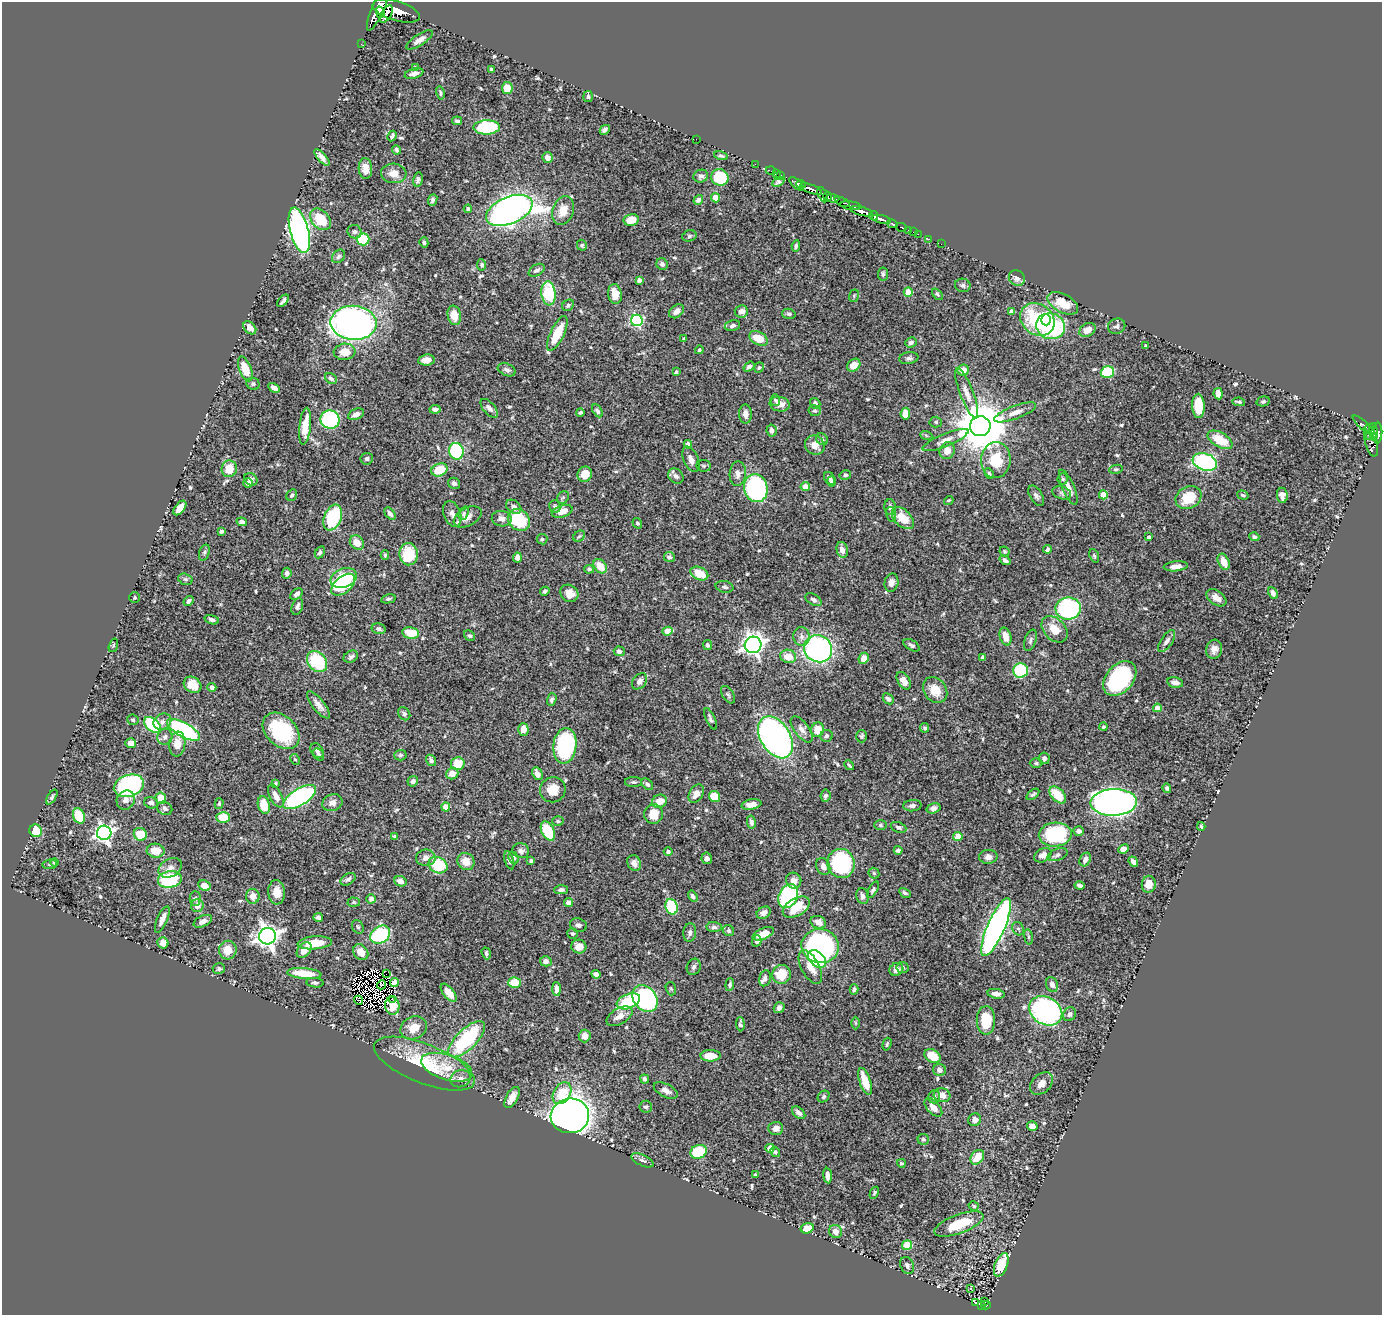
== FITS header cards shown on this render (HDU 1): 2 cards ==
NAXIS1  =                 1380
NAXIS2  =                 1313

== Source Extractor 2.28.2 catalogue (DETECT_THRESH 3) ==
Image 1380 x 1313 px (HDU 1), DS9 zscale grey, 1 PNG px = 1 image px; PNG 1384 x 1317 px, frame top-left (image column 1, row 1313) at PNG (2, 2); each listed source drawn as its Kron ellipse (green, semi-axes under 4 px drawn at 4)
Background 0.692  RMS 0.014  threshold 0.0406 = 3 sigma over >= 5 px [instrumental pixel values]
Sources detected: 610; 4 with non-positive FLUX_AUTO (blend fragments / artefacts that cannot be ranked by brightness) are neither listed nor drawn; of the other 606, the 500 brightest by FLUX_AUTO listed and drawn (106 fainter detections omitted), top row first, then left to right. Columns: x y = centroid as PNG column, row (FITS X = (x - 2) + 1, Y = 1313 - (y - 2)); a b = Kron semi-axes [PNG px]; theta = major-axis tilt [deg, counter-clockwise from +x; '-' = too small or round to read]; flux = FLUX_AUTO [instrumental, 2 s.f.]
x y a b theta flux
379 7 26 6 67 1800
396 11 24 9 -16 2400
380 12 6 3 -74 550
386 14 9 5 58 660
419 40 15 5 33 4.9
361 44 2 2 - 7.1
415 67 4 3 - 1.2
491 69 4 3 - 1.2
414 73 9 5 17 3.8
507 88 6 5 - 15
440 93 6 4 -77 1.6
588 97 5 5 - 2.2
457 121 5 3 - 2.1
487 127 13 7 2 66
605 130 5 4 - 2.4
392 136 5 3 - 1.8
696 139 2 2 - 70
396 150 5 3 - 2.1
721 156 7 3 -15 1.7
322 157 10 4 -49 4.9
547 158 5 5 - 4.5
755 164 2 2 - 8.9
365 168 10 6 -87 7.5
771 171 5 3 - 22
394 173 13 10 -3 8
777 174 3 2 - 9.9
701 176 7 6 - 3.1
781 176 3 2 - 14
720 177 9 8 - 45
418 179 7 4 79 2.3
778 182 6 4 30 2.3
796 184 9 4 -42 400
801 184 5 3 - 260
811 189 12 4 -21 620
823 195 8 4 -65 93
827 196 5 3 - 82
716 198 4 4 - 16
833 198 7 4 -5 290
433 200 6 4 68 2.1
698 200 5 4 - 2.5
842 202 8 3 -24 120
851 206 11 3 -8 280
468 209 4 4 - 1.6
509 210 24 13 23 610
563 211 15 10 70 12
862 211 12 4 -15 1200
874 216 5 3 - 250
320 219 12 8 -47 28
881 219 9 4 -12 800
631 220 7 6 - 15
892 224 5 3 - 140
901 227 5 3 - 36
299 230 23 9 -76 360
909 231 3 3 - 44
354 232 7 6 - 2.7
913 232 2 2 - 4.9
918 234 2 2 - 7.8
689 236 7 5 17 1.7
363 239 6 6 - 40
929 239 2 2 - 6.7
424 242 5 4 - 1.6
941 244 2 2 - 5.3
582 245 6 5 - 1.5
796 246 6 4 79 1.9
339 256 7 5 47 2.3
662 264 6 5 - 3.1
482 265 5 4 - 1.8
537 270 9 5 31 3.3
883 274 6 5 - 2.1
1017 278 8 7 - 4.5
639 280 4 4 - 3.2
963 285 8 7 - 2.3
908 292 4 4 - 20
548 293 12 7 -84 43
615 294 10 6 -80 12
937 294 7 4 -49 1.4
854 296 6 5 - 1.6
283 301 7 3 48 2.3
1063 303 17 9 -28 18
568 305 6 5 - 1.7
676 311 8 6 38 5.5
741 311 6 6 - 4.1
1011 312 4 4 - 6.7
789 314 7 5 -14 1.8
454 315 10 6 -80 14
1037 319 18 15 -38 63
637 320 6 5 - 110
1046 320 5 4 - 10
354 323 23 17 -4 420
732 326 8 5 12 3.1
1051 326 15 13 -17 98
1117 326 9 7 22 2.4
250 328 7 5 -46 7.6
1087 330 9 6 29 8.2
557 333 19 7 65 29
758 338 10 6 -31 18
684 339 4 4 - 1.5
911 342 6 5 - 2.5
1146 346 3 3 - 2.2
699 350 4 4 - 1.4
345 352 11 8 6 14
909 358 9 6 9 2.8
426 360 8 5 8 6.1
854 365 7 5 40 10
749 367 6 4 38 2.7
759 367 5 4 - 1.5
245 369 13 6 -69 20
507 370 9 6 -21 3.1
963 370 6 5 - 11
676 372 4 3 - 1.9
1107 372 7 5 18 46
331 378 6 5 - 2.4
253 384 6 6 - 2.2
274 388 6 4 -28 3.6
967 393 27 6 -69 8.6
1218 394 5 4 - 7.5
775 400 5 5 - 1.7
1263 401 7 5 15 1.6
1239 402 6 3 -11 1.8
815 403 6 5 - 3.2
780 404 10 7 -11 8.4
1198 406 12 6 -88 27
489 408 11 6 -49 4.4
435 409 5 4 - 3.3
597 411 7 4 -59 2.5
815 411 6 5 - 1.6
580 412 4 3 - 1.7
1015 412 22 6 21 7.9
356 414 8 5 22 4.4
745 414 9 6 -89 5.4
905 414 6 5 - 13
330 420 9 9 - 110
936 422 6 5 - 1.6
1364 425 14 4 -41 110
305 426 18 5 84 18
980 426 10 10 - 5200
1370 427 3 2 - 63
771 430 6 5 - 3.5
1373 432 9 3 -85 260
1378 433 10 4 86 470
926 435 6 4 -20 1.3
1369 436 3 2 - 16
822 439 6 5 - 1.8
945 440 24 6 22 7.4
1220 440 14 7 -29 22
1371 441 16 6 -76 180
688 444 4 4 - 5.4
815 445 10 9 - 9.8
456 451 8 7 - 92
947 451 9 7 64 8.6
367 459 6 5 - 2.3
691 459 13 7 -66 5.3
996 460 18 14 85 30
1205 462 12 8 -19 130
704 466 7 6 - 1.5
229 469 8 7 - 18
1116 469 7 4 9 1.4
439 470 8 6 20 20
989 473 5 4 - 1.7
585 474 8 7 - 11
738 474 12 8 86 5.3
845 475 6 4 13 2
676 476 8 7 - 3.6
829 478 7 5 -57 3.1
251 479 7 5 -37 3.6
1063 479 6 5 - 1.6
832 481 5 4 - 1.9
248 483 5 4 - 3.5
454 483 6 5 - 2.4
805 487 4 4 - 11
1068 487 19 6 -67 7.2
756 488 14 11 -76 140
1062 493 10 6 -19 2.6
292 495 6 5 - 1.8
1103 495 4 4 - 19
1243 495 6 4 -18 1.4
1282 495 7 5 -83 5.3
1036 496 11 6 -59 3.6
563 497 7 5 53 1.6
1188 498 13 11 30 28
949 500 5 4 - 1.4
555 506 6 5 - 1.9
514 507 8 6 -39 5.2
890 507 8 5 -86 3.2
180 508 8 5 51 12
562 511 11 6 19 9.2
464 513 7 5 69 1.7
390 514 7 4 -51 3.3
452 514 13 8 -69 5.1
891 514 7 5 -79 1.9
468 517 15 9 28 7.2
333 518 13 8 68 64
903 518 13 8 -45 19
502 519 10 7 -10 6.2
519 520 12 10 -41 57
242 522 5 4 - 2.9
637 523 5 4 - 1.8
221 531 4 3 - 2.2
579 536 6 5 - 1.5
1149 537 3 3 - 1.8
1254 537 5 4 - 2.1
542 539 5 5 - 1.4
357 543 8 6 -49 10
1048 549 4 3 - 2.5
842 550 8 5 -76 5.9
1004 551 5 4 - 1.6
204 552 8 5 71 1.9
320 552 6 4 62 1.9
409 554 11 9 -83 39
385 555 4 4 - 1.3
1094 556 7 4 -70 1.6
669 557 5 5 - 2.3
517 558 5 4 - 6.4
1005 560 6 4 -34 2.8
1224 562 8 5 -66 11
600 566 8 5 -47 16
1176 566 12 5 5 6.3
589 569 5 4 - 1.6
287 573 5 4 - 3
699 574 9 6 -26 17
344 578 13 9 20 62
185 579 7 5 -16 1.8
891 583 9 7 78 4.6
343 585 14 8 40 35
725 587 9 5 -13 2.4
545 591 5 4 - 1.5
569 593 9 8 - 9.8
1273 593 6 4 -64 3.2
297 594 7 4 35 3.6
135 598 5 5 - 1.6
1216 598 11 7 -36 6.1
388 599 7 4 13 1.6
813 600 9 5 -32 2.6
188 601 5 4 - 2.7
297 607 9 5 70 3.2
1068 608 13 11 6 140
212 620 7 4 -17 3
378 629 7 5 -14 2.8
1054 629 15 10 -45 15
667 631 5 4 - 17
411 633 8 5 -10 20
470 636 6 5 - 1.9
801 637 9 8 - 4.9
1006 637 9 5 -74 11
1030 640 11 5 71 2.8
1167 641 12 5 55 3.8
113 645 7 4 71 1.3
707 645 5 4 - 2.2
753 645 8 8 - 450
912 645 9 5 -29 2.3
818 649 14 13 - 190
1214 649 9 8 - 5.7
619 651 5 5 - 2.9
788 656 8 6 -16 13
351 657 7 5 29 2.5
983 657 4 4 - 3.7
864 658 6 5 - 9
317 662 11 9 -49 47
1020 670 7 7 - 85
1120 678 20 13 49 94
640 681 9 6 50 4.1
904 681 9 6 -60 9.1
1175 682 8 5 -12 5.9
192 685 9 7 -38 12
212 687 4 4 - 2.4
935 690 14 11 -53 15
728 695 10 5 -56 2.2
888 699 6 4 -43 2.9
552 700 6 4 71 2.3
318 705 17 6 -52 6.7
1157 708 4 4 - 11
404 714 7 5 -52 2.3
710 719 11 4 -66 2.7
133 720 6 5 - 1.6
162 722 9 7 32 4.4
152 725 9 6 -41 59
1103 727 4 4 - 1.3
925 728 5 4 - 2.2
523 729 6 5 - 6.9
802 729 15 7 -52 5.5
183 730 18 7 -29 140
818 730 7 6 - 14
281 731 21 15 -44 71
826 736 6 6 - 2.4
862 736 6 5 - 1.7
165 737 8 7 - 3.5
775 737 23 15 -58 360
131 743 5 5 - 5.4
177 744 12 8 83 10
565 746 18 11 83 98
317 751 8 6 -54 2.6
319 755 6 5 - 1.6
400 755 6 5 - 1.4
1044 758 5 5 - 3.2
295 759 6 4 -59 1.3
431 760 6 4 -57 2.9
458 763 7 6 - 16
1036 763 6 4 0 1.5
849 765 5 2 - 1.3
452 774 6 5 - 8.7
537 774 7 5 -64 5.8
413 781 5 5 - 3.3
633 782 8 5 0 1.8
275 783 4 4 - 1.3
647 784 7 4 -44 2.5
129 786 15 10 18 140
1167 788 4 4 - 2.1
553 790 13 12 - 13
696 794 10 6 57 8.5
1033 794 7 4 38 1.7
1058 795 10 6 -47 23
276 796 13 6 -63 7.4
714 796 6 5 - 18
826 796 6 5 - 3
52 797 8 4 57 2.4
299 797 19 8 32 180
161 798 6 5 - 18
126 800 10 9 - 5.2
659 801 7 6 - 11
1114 802 23 13 2 580
151 803 7 5 -15 4.2
332 803 10 8 19 5.2
219 804 5 4 - 1.5
752 804 10 5 10 7.8
264 805 9 6 -77 20
912 806 9 5 4 3.2
446 807 4 4 - 14
165 808 8 6 -30 2.6
933 808 7 5 17 3.6
653 814 10 9 - 16
79 816 8 5 -68 30
223 817 7 5 -2 21
558 821 5 5 - 1.4
751 822 7 4 -79 2.9
880 825 6 5 - 1.8
1201 826 4 3 - 1.5
899 827 8 5 -21 2.6
36 831 6 6 - 25
548 831 10 6 -63 40
1079 831 5 5 - 3.5
104 833 7 7 - 300
140 834 7 6 - 20
1055 835 16 12 4 77
395 836 3 3 - 1.3
958 837 4 4 - 12
1123 849 5 4 - 4.8
898 850 4 4 - 2.7
156 851 9 7 -3 12
521 851 8 7 - 3.7
668 852 4 4 - 2
1043 855 9 6 29 6.9
1058 855 10 6 20 3.1
988 857 9 7 3 4.2
426 858 9 8 - 5.3
514 858 6 5 - 1.9
707 858 6 5 - 3.1
1085 859 7 5 61 4.6
509 860 9 4 -72 2.8
466 861 9 8 - 9.8
531 861 4 3 - 1.8
54 862 4 4 - 1.7
1133 862 6 4 -52 3.5
634 863 8 6 -60 4.7
841 863 14 13 - 120
50 864 7 4 8 1.6
438 865 10 8 -26 43
823 866 9 6 -63 5.2
170 868 12 9 29 6.2
874 873 6 5 - 1.3
170 879 12 8 7 75
348 879 8 5 34 2.5
400 881 6 5 - 5.6
794 881 8 7 - 6
1149 884 8 7 - 8.9
204 886 6 5 - 11
1080 886 5 3 - 2.6
561 890 7 4 1 2.9
873 890 9 4 60 1.9
277 892 12 8 -85 9.7
905 893 6 3 -30 1.8
253 896 7 6 - 6.9
693 896 6 4 -58 2.5
788 896 13 9 64 100
863 896 8 6 -77 3.9
195 898 7 5 89 2.2
371 899 5 4 - 4.4
354 902 6 4 -2 1.3
569 903 4 4 - 4.3
197 906 6 6 - 7.1
672 907 8 6 -69 48
796 907 15 9 29 23
764 913 7 5 31 4.4
318 917 5 4 - 2.5
162 919 14 5 66 6.8
203 921 10 5 24 4.3
818 922 8 6 -21 6.9
578 925 9 6 -20 2.8
358 927 7 5 -62 1.6
714 927 7 5 -5 2.4
996 927 31 8 67 410
1018 929 7 5 -65 1.8
729 931 6 5 - 1.8
690 932 9 6 83 3.2
572 933 5 5 - 1.7
763 934 11 5 23 8.9
380 935 11 8 34 97
267 936 8 8 - 680
1028 937 8 4 -82 1.6
757 941 5 4 - 3.3
163 943 6 5 - 7.7
315 943 17 6 4 18
820 946 19 17 -12 210
579 947 7 7 - 8.4
228 950 9 9 - 13
304 950 9 6 52 8.9
361 952 9 7 -52 9.3
486 953 6 4 -72 1.6
817 959 10 7 -44 56
546 961 6 5 - 4.6
694 967 8 6 70 2.4
810 967 18 9 -62 11
902 968 6 5 - 1.9
219 969 6 5 - 2.4
896 969 7 6 - 4.8
304 973 17 5 -5 22
386 974 2 2 - 2.5
596 974 4 4 - 3.8
781 974 9 9 - 24
765 978 8 5 77 2.8
514 982 6 5 - 20
315 983 8 5 -6 2.2
394 983 4 4 - 24
1052 984 7 6 - 4.7
381 985 5 2 - 1.4
730 985 6 4 85 1.7
556 989 7 4 -88 5.3
671 989 7 5 -73 1.3
854 989 5 4 - 1.8
449 993 11 5 -51 10
996 994 9 4 -9 4.6
392 999 3 2 - 4.5
645 999 14 11 -51 170
358 1000 4 2 - 1.3
628 1001 12 7 22 54
392 1006 9 7 -80 5.6
779 1008 6 5 - 4
1046 1011 17 13 -31 240
1069 1014 7 6 - 2.5
619 1016 14 8 29 7.9
986 1020 14 9 -90 24
855 1023 6 4 -89 1.3
740 1024 7 4 -87 2.5
414 1028 13 11 26 13
585 1036 6 6 - 9
467 1039 23 10 44 86
887 1044 6 3 74 1.4
710 1056 10 5 1 15
933 1056 9 6 -31 19
424 1064 54 19 -22 60
447 1067 26 12 -18 21
940 1070 6 6 - 3.7
460 1079 10 8 22 4.1
645 1079 4 3 - 1.9
865 1081 14 5 -71 20
1041 1083 13 9 45 7.5
666 1090 13 6 -26 5.1
562 1093 12 8 59 23
942 1095 8 7 - 7.4
824 1096 6 5 - 2.1
512 1097 11 6 62 8.8
934 1097 6 5 - 2.1
646 1107 6 6 - 2
933 1107 11 6 -47 8.6
799 1113 8 5 -41 3.4
570 1116 19 17 6 800
975 1120 6 6 - 4.7
1032 1126 5 4 - 5.3
776 1128 7 6 - 5.6
923 1139 5 5 - 1.9
770 1148 4 4 - 13
699 1152 8 6 22 47
775 1152 5 4 - 1.9
977 1157 8 6 50 13
642 1160 12 5 -25 3.1
901 1163 4 4 - 1.2
755 1175 3 3 - 1.5
828 1176 8 4 -83 4.6
874 1193 6 4 61 1.4
974 1206 5 4 - 1.7
959 1224 26 9 20 33
807 1228 6 5 - 12
835 1231 7 6 - 7.1
907 1245 5 5 - 37
907 1265 9 6 -65 3
1001 1265 12 6 69 23
971 1289 3 3 - 2.8
985 1302 3 2 - 16
976 1303 3 2 - 14
981 1305 3 2 - 29
986 1305 5 3 - 53
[106 fainter detections neither listed nor drawn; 4 non-positive-flux detections neither listed nor drawn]